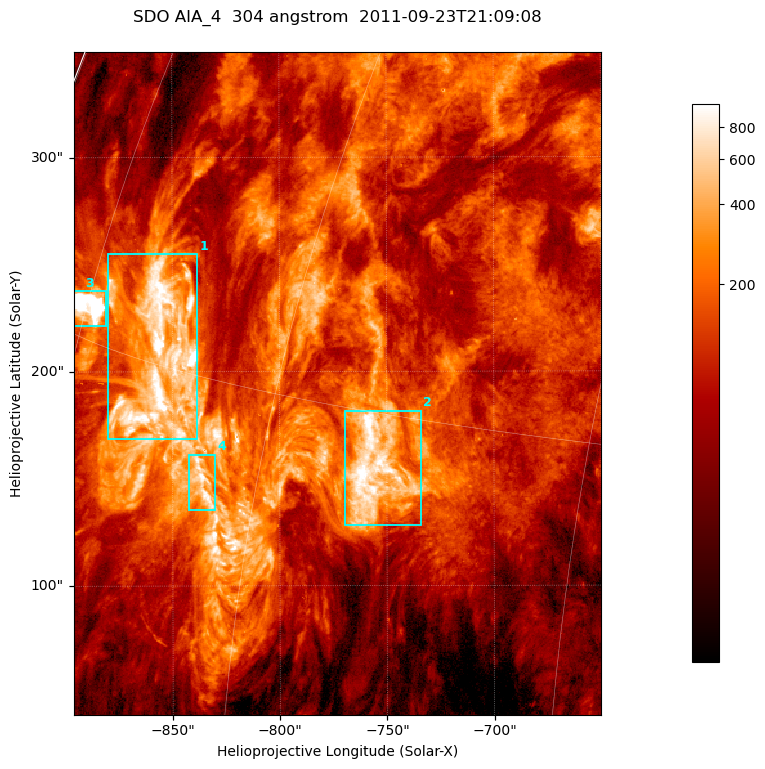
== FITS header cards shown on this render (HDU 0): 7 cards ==
TELESCOP= 'SDO     '           /
INSTRUME= 'AIA_4   '           /
WAVELNTH=                  304 /
WAVEUNIT= 'angstrom'           /
DATE-OBS= '2011-09-23T21:09:08.12' /
CTYPE1  = 'HPLN-TAN'           /
CTYPE2  = 'HPLT-TAN'           /

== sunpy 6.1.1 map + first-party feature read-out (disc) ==
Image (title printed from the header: SDO AIA_4  304 angstrom  2011-09-23T21:09:08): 410 x 515 px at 0.6 arcsec/px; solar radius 957 arcsec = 1594 px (partial field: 2.6% of the solar disc is inside the frame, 100% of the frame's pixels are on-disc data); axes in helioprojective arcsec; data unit not stated in the header (colour bar unlabelled)
Pointing: header CRPIX1/2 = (2058.21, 2041.36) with CRVAL1/2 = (0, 0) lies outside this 410 x 515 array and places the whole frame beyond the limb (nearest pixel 1.41 R_sun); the SolarSoft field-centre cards XCEN/YCEN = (-773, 194.4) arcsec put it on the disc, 1307 arcsec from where CRPIX/CRVAL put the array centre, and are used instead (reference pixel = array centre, CRVAL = XCEN/YCEN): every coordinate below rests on XCEN/YCEN
Orientation: roll -0.132 deg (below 1 deg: not rotated)
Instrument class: DISC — disc imager (sunpy class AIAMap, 304 A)
Bright regions (active regions / flare kernels): reference = the on-disc median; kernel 3 px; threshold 5 sigma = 373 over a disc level ~113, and >= 1.15x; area >= 211 px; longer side >= 5 px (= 3 arcsec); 4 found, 4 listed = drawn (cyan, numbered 1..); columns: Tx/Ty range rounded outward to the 2 arcsec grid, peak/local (2 s.f.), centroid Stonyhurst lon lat
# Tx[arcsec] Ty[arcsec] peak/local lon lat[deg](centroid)
1 -880..-838 168..256 21 -68 +15
2 -770..-734 128..182 11 -54 +13
3 -896..-880 220..238 32 -75 +16
4 -842..-830 134..162 9.3 -63 +12